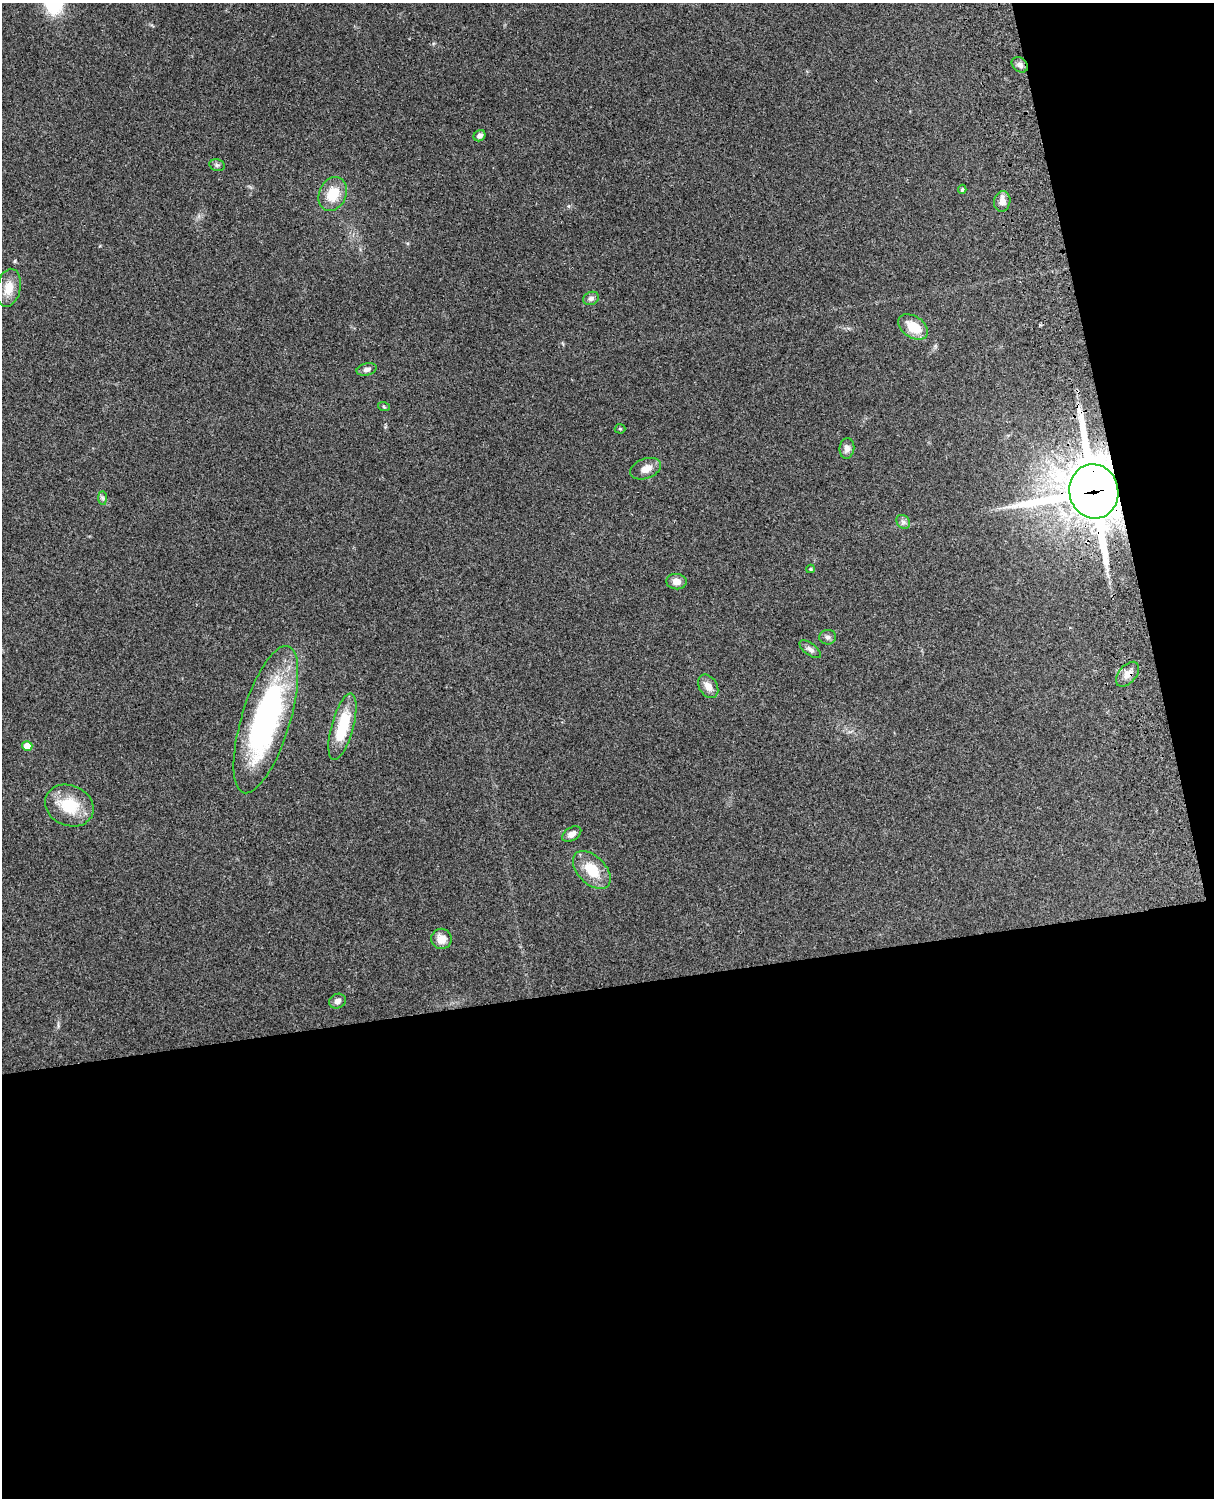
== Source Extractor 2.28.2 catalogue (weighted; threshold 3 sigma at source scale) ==
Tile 12 of 4 x 3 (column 4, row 3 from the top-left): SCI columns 3756-4967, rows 164-1659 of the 5088 x 4927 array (HDU 1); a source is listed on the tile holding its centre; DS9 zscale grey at full resolution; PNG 1216 x 1500 px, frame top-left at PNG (2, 3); each listed source drawn as its Kron ellipse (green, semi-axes under 4 px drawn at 4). Shown black and unused: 39% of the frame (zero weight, under 3 of 4 exposures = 6% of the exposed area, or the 3 px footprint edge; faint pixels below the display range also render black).
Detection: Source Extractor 2.28.2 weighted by HDU 2 'WHT'; one run over the whole footprint, this tile lists its part. Background 0.211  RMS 0.0082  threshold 0.037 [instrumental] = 3 sigma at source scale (4.5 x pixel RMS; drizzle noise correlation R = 1.50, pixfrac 1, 0.05/0.05 arcsec/px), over >= 5 px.
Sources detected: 32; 1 inside a brighter listed object's ellipse — not listed separately; the other 31 listed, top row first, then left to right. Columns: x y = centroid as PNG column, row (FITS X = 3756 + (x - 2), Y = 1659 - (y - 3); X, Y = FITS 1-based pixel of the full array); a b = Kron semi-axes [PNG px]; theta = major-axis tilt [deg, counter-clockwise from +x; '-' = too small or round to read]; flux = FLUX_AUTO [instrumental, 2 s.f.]
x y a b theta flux
1020 65 9 6 -38 3.3
479 136 6 5 - 2.8
217 165 8 5 -13 1.7
962 189 4 4 - 1.2
333 194 17 13 64 20
1002 201 10 8 79 6.4
9 288 19 12 78 11
591 298 8 6 24 3
913 327 16 10 -34 18
367 369 10 6 14 2.9
384 407 6 3 -19 0.98
620 429 5 5 - 0.94
847 448 10 7 83 4.2
646 469 16 10 21 8
1094 491 27 24 -78 4100
103 498 7 4 -89 1.6
903 522 7 6 - 2.5
810 569 4 4 - 0.99
676 582 10 7 -6 5.1
828 637 8 7 - 2.6
810 649 12 6 -36 3
1128 674 15 8 49 6.5
708 686 13 9 -57 6.8
266 720 77 24 73 190
342 727 34 11 75 35
27 746 5 5 - 15
69 805 25 20 -23 29
572 834 10 6 32 4.8
592 870 23 14 -45 22
441 939 10 10 - 9
337 1001 8 7 - 3.4
Overlapping masked pixels (flux is a lower limit): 2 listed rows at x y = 1094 491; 1128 674